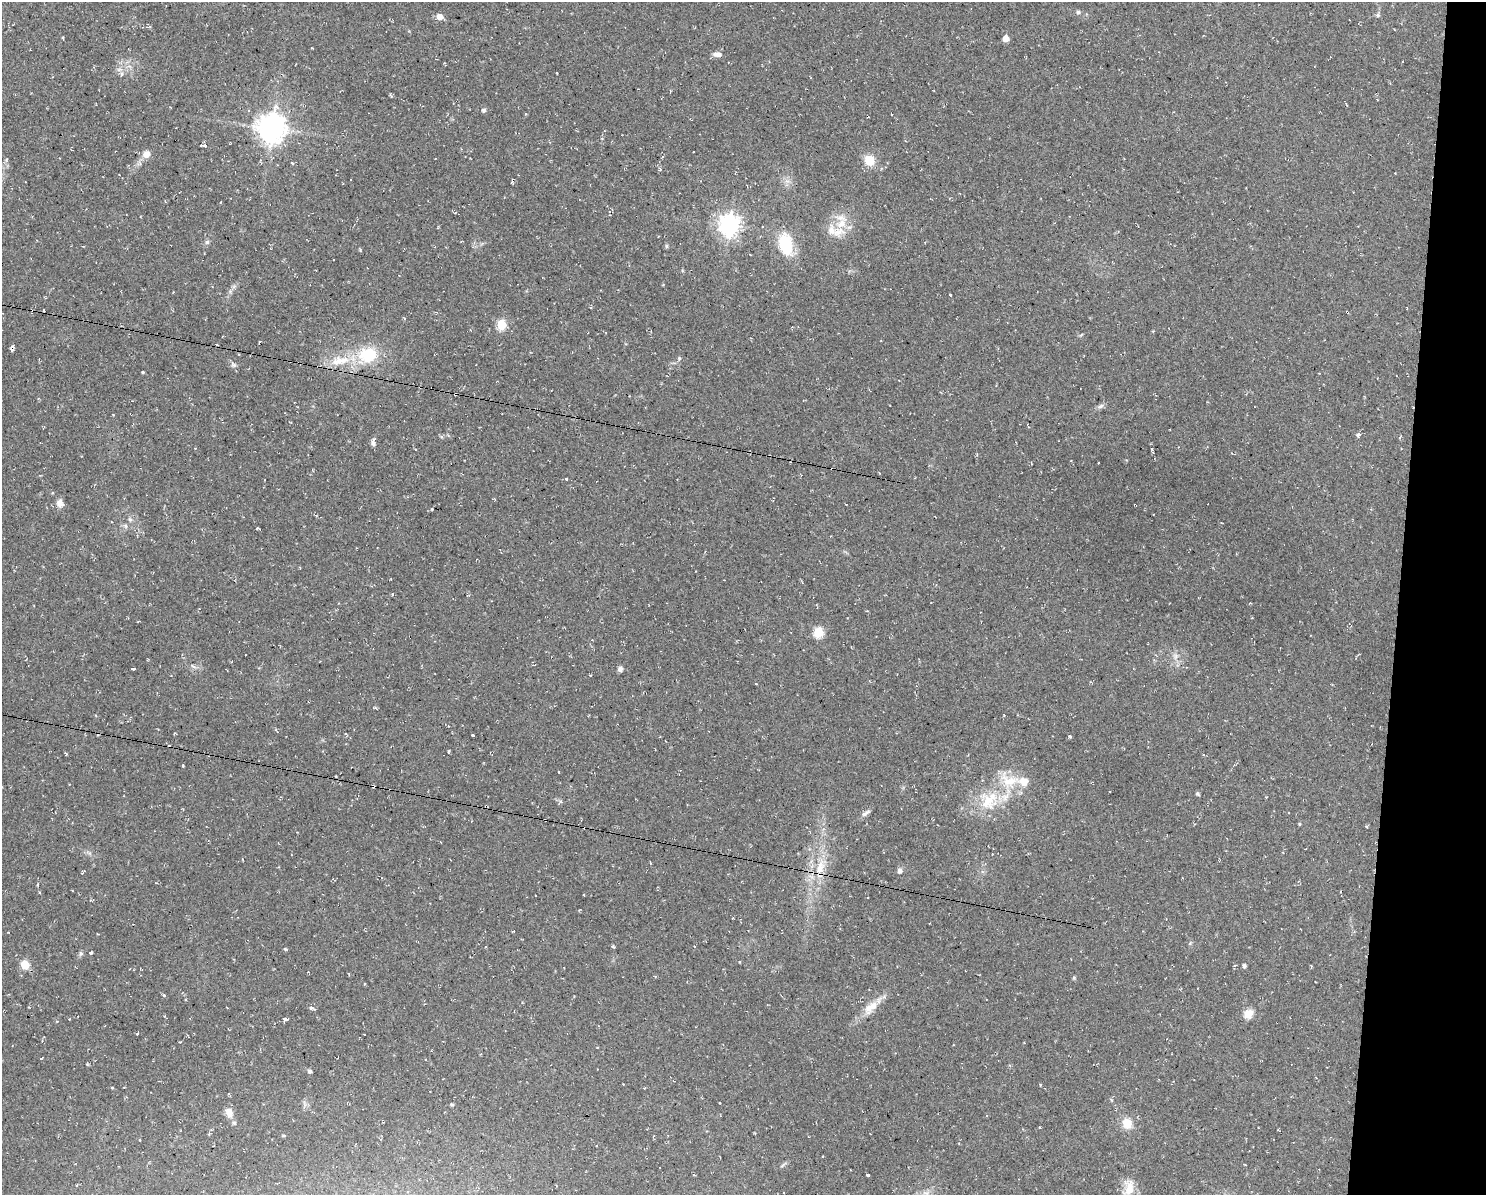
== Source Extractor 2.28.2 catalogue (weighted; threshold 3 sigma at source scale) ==
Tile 6 of 3 x 4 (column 3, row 2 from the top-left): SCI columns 3081-4564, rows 2385-3577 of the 4791 x 4769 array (HDU 1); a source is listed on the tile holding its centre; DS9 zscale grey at full resolution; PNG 1488 x 1197 px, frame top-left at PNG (2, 2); no overlay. Shown black and unused: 6% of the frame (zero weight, under 2 of 3 exposures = <1% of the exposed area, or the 3 px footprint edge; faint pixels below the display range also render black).
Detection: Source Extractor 2.28.2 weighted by HDU 2 'WHT'; one run over the whole footprint, this tile lists its part. Background 0.0769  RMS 0.0099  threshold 0.0448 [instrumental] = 3 sigma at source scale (4.5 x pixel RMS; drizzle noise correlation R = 1.50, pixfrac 1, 0.05/0.05 arcsec/px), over >= 5 px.
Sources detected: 137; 16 cosmic-ray / hot-pixel residue — not listed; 6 inside a brighter listed object's ellipse — not listed separately; the other 115 listed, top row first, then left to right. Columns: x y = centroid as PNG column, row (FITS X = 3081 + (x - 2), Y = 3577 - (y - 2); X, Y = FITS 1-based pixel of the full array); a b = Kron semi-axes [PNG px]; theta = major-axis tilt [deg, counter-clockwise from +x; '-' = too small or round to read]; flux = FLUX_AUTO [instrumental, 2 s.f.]
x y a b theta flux
1078 12 6 5 - 2.1
1378 15 7 6 - 2
440 17 5 5 - 9.8
63 38 3 3 - 1.6
1005 38 5 5 - 14
717 54 11 6 -4 5.3
1402 62 3 2 - 0.62
121 74 6 5 - 2.4
390 95 4 3 - 1.3
484 110 6 5 - 2.2
526 114 4 3 - 0.9
891 114 4 2 - 0.56
272 128 9 9 - 1500
205 146 3 3 - 4.4
146 154 10 9 - 7.3
6 160 6 4 71 1.4
869 160 12 11 - 16
292 163 3 3 - 3.1
660 169 5 4 - 1.2
787 181 7 5 -42 3.6
512 183 6 3 -53 1.2
221 202 4 2 - 0.59
841 224 20 14 41 19
729 225 8 7 - 690
207 242 6 6 - 2.1
785 244 27 16 -74 42
666 246 6 4 89 1.4
360 249 4 3 - 1.5
234 286 7 4 19 2.1
950 295 3 3 - 4.4
502 325 5 5 - 55
1081 335 8 3 44 1
259 342 5 2 - 0.99
12 348 6 4 82 4
367 355 29 22 20 46
679 358 7 5 64 1.9
233 365 9 7 -35 2.9
143 373 3 3 - 1.4
455 394 4 3 - 4.9
1100 406 10 5 25 3
1358 435 6 5 - 2.3
1400 437 5 2 - 0.8
373 442 9 5 83 3.5
416 449 3 2 - 1.4
1152 449 3 3 - 1
1153 452 3 2 - 0.87
566 479 3 3 - 3.7
60 503 10 8 -77 6.6
1135 505 3 2 - 0.62
432 509 3 3 - 0.92
130 519 7 5 -68 2.4
125 526 7 6 - 2.4
258 529 5 2 - 1.1
818 632 5 5 - 68
1175 656 10 8 87 5.6
193 666 7 4 -43 2.1
133 669 4 3 - 20
620 669 7 5 61 3.3
590 675 4 3 - 0.74
756 684 3 2 - 0.77
375 707 5 3 - 1.2
473 735 3 3 - 5.6
1070 736 5 3 - 1.4
448 752 5 2 - 0.81
66 754 5 3 - 0.88
183 766 3 2 - 0.9
1024 782 11 10 - 12
1198 794 5 4 - 1.5
1266 797 3 3 - 0.8
989 800 30 26 27 45
561 801 6 4 -90 1.6
866 813 15 5 33 3.5
1299 824 4 4 - 1
1366 826 4 3 - 1.2
820 867 25 13 72 26
900 871 7 6 - 3.6
84 872 6 3 50 1
38 885 4 3 - 1.8
584 895 3 2 - 0.79
513 931 4 2 - 0.74
8 932 3 2 - 0.51
1190 943 6 4 57 1.3
614 947 4 4 - 1.1
285 949 5 3 - 1.2
81 953 7 7 - 2.1
91 953 3 3 - 12
25 965 5 5 - 40
1244 966 4 4 - 3
141 969 4 2 - 0.71
1074 978 5 4 - 1.3
165 996 3 3 - 4.6
186 1000 4 3 - 0.99
871 1007 26 12 45 17
1248 1014 13 10 33 9.5
69 1019 3 3 - 0.8
286 1019 5 3 - 5.1
137 1034 3 2 - 2.4
309 1071 5 4 - 3
1041 1085 3 2 - 1
112 1087 5 3 - 0.84
720 1103 3 2 - 1.3
452 1104 5 4 - 1.2
229 1112 12 8 -74 9.1
234 1123 5 5 - 1.7
1127 1123 11 10 - 16
1040 1128 3 2 - 0.89
211 1130 4 3 - 0.87
1278 1130 4 2 - 0.74
140 1140 3 2 - 0.69
959 1143 3 2 - 0.76
783 1165 13 3 39 1.8
867 1175 3 3 - 13
77 1185 3 3 - 0.82
1129 1189 25 12 75 18
926 1193 12 6 -5 5.5
Overlapping masked pixels (flux is a lower limit): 3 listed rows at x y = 12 348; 455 394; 820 867
Isophote crosses this tile's border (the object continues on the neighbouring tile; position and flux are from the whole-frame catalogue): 1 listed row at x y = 1129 1189
Unlisted compact peaks at least as high as the median listed source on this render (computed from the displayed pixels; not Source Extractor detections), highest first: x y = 311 1008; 87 1064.